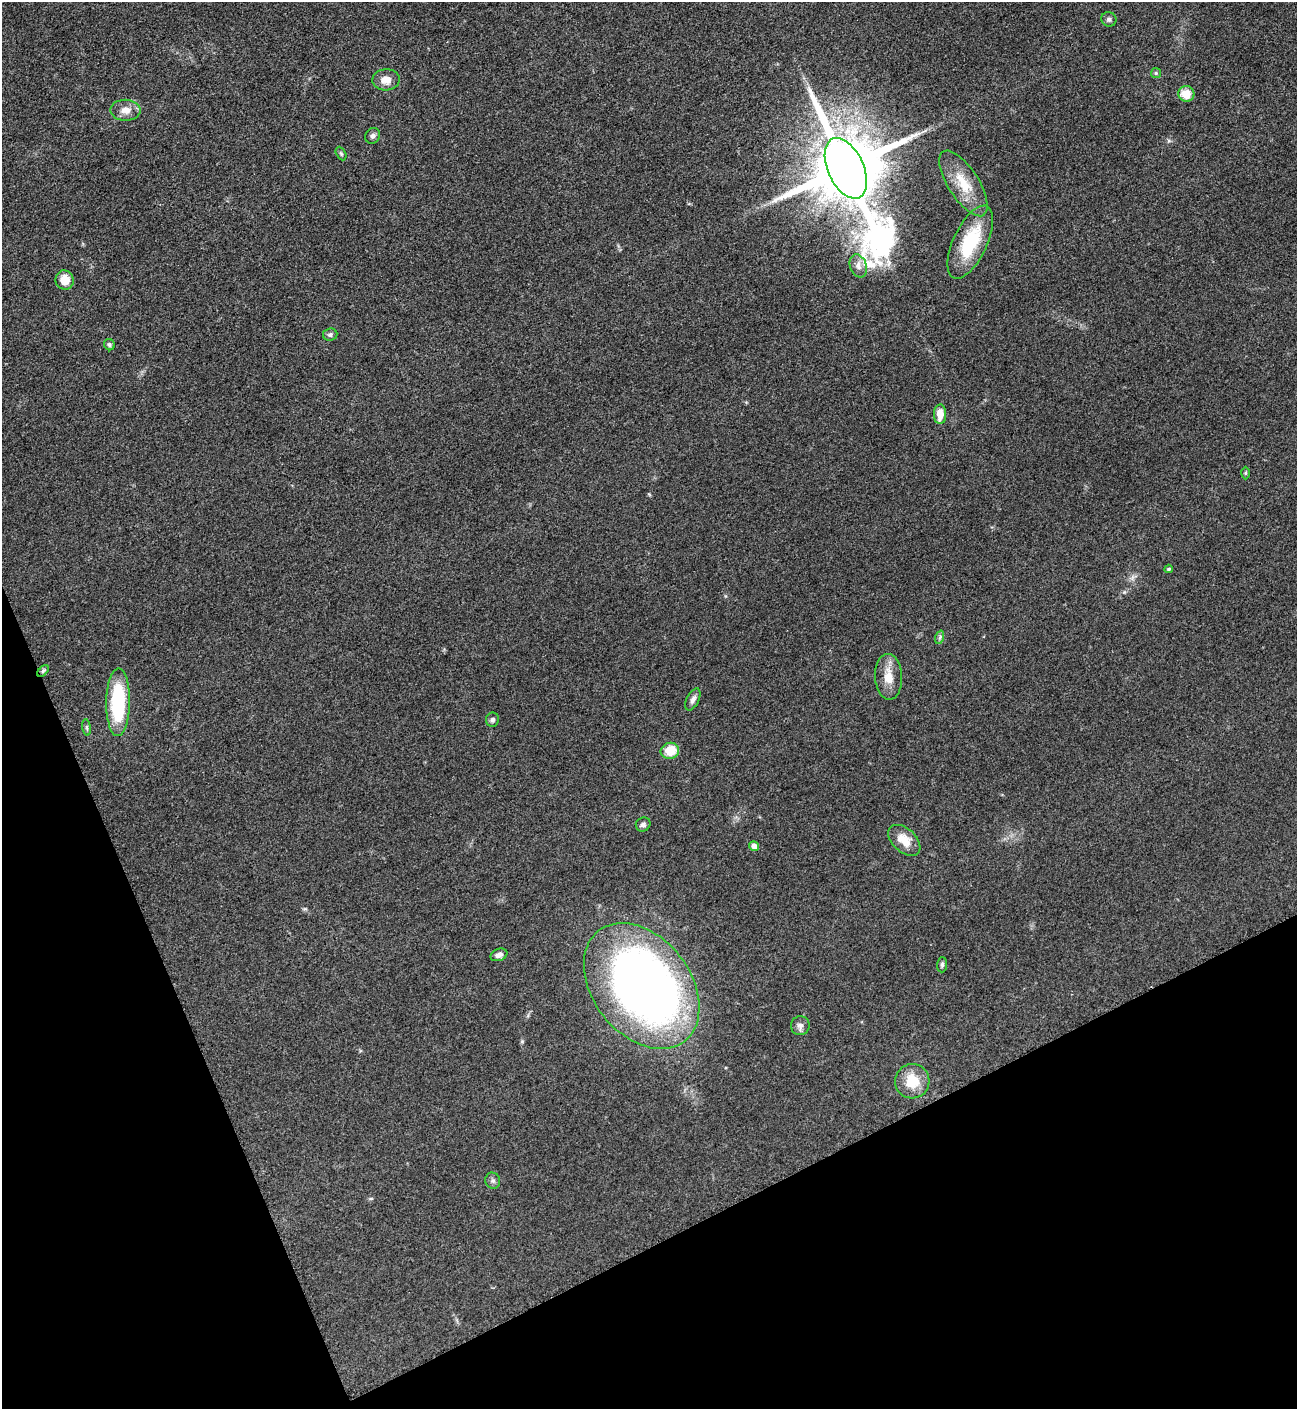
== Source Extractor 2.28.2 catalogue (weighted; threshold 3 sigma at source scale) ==
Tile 14 of 4 x 4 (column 2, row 4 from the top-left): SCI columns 1456-2750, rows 8-1414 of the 5636 x 5647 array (HDU 1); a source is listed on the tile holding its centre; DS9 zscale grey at full resolution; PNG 1299 x 1411 px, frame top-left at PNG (2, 2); each listed source drawn as its Kron ellipse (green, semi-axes under 4 px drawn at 4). Shown black and unused: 21% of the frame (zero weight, under 3 of 5 exposures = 1% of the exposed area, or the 3 px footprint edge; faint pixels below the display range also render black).
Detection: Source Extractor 2.28.2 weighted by HDU 2 'WHT'; one run over the whole footprint, this tile lists its part. Background 0.0927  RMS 0.0067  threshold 0.0302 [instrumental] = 3 sigma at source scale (4.5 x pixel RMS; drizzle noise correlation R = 1.50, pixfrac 1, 0.05/0.05 arcsec/px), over >= 5 px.
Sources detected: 35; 1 inside a brighter object's white glare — neither listed nor drawn; the other 34 listed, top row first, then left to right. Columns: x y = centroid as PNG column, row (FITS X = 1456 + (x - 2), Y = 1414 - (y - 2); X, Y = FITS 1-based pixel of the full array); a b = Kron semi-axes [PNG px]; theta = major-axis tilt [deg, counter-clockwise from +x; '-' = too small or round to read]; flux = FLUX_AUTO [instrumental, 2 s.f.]
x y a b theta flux
1109 19 7 7 - 1.9
1156 73 5 5 - 1
386 80 13 10 4 7
1186 94 8 8 - 11
126 110 15 10 -1 6.7
373 136 8 7 - 2
341 154 7 4 -63 1.1
846 168 32 18 -66 8200
963 183 38 15 -57 20
970 242 39 17 65 39
858 266 12 8 -70 4
65 280 10 9 - 8.8
330 334 7 6 - 1.7
109 345 6 5 - 1.5
940 414 10 6 89 8.4
1245 473 6 4 89 0.84
1169 569 4 4 - 0.91
940 637 7 4 72 1.3
43 671 7 4 45 1.3
889 677 23 13 -87 11
693 699 12 6 63 3.2
118 702 34 12 89 54
492 720 7 6 - 1.9
87 727 8 4 -81 1.1
670 751 9 8 - 14
643 824 7 7 - 2.3
904 840 19 11 -43 12
754 846 5 4 - 4.4
499 955 9 6 21 3.1
942 965 7 5 88 1.5
642 986 70 49 -52 530
800 1026 9 9 - 3.2
912 1081 17 17 - 18
493 1181 8 7 - 2